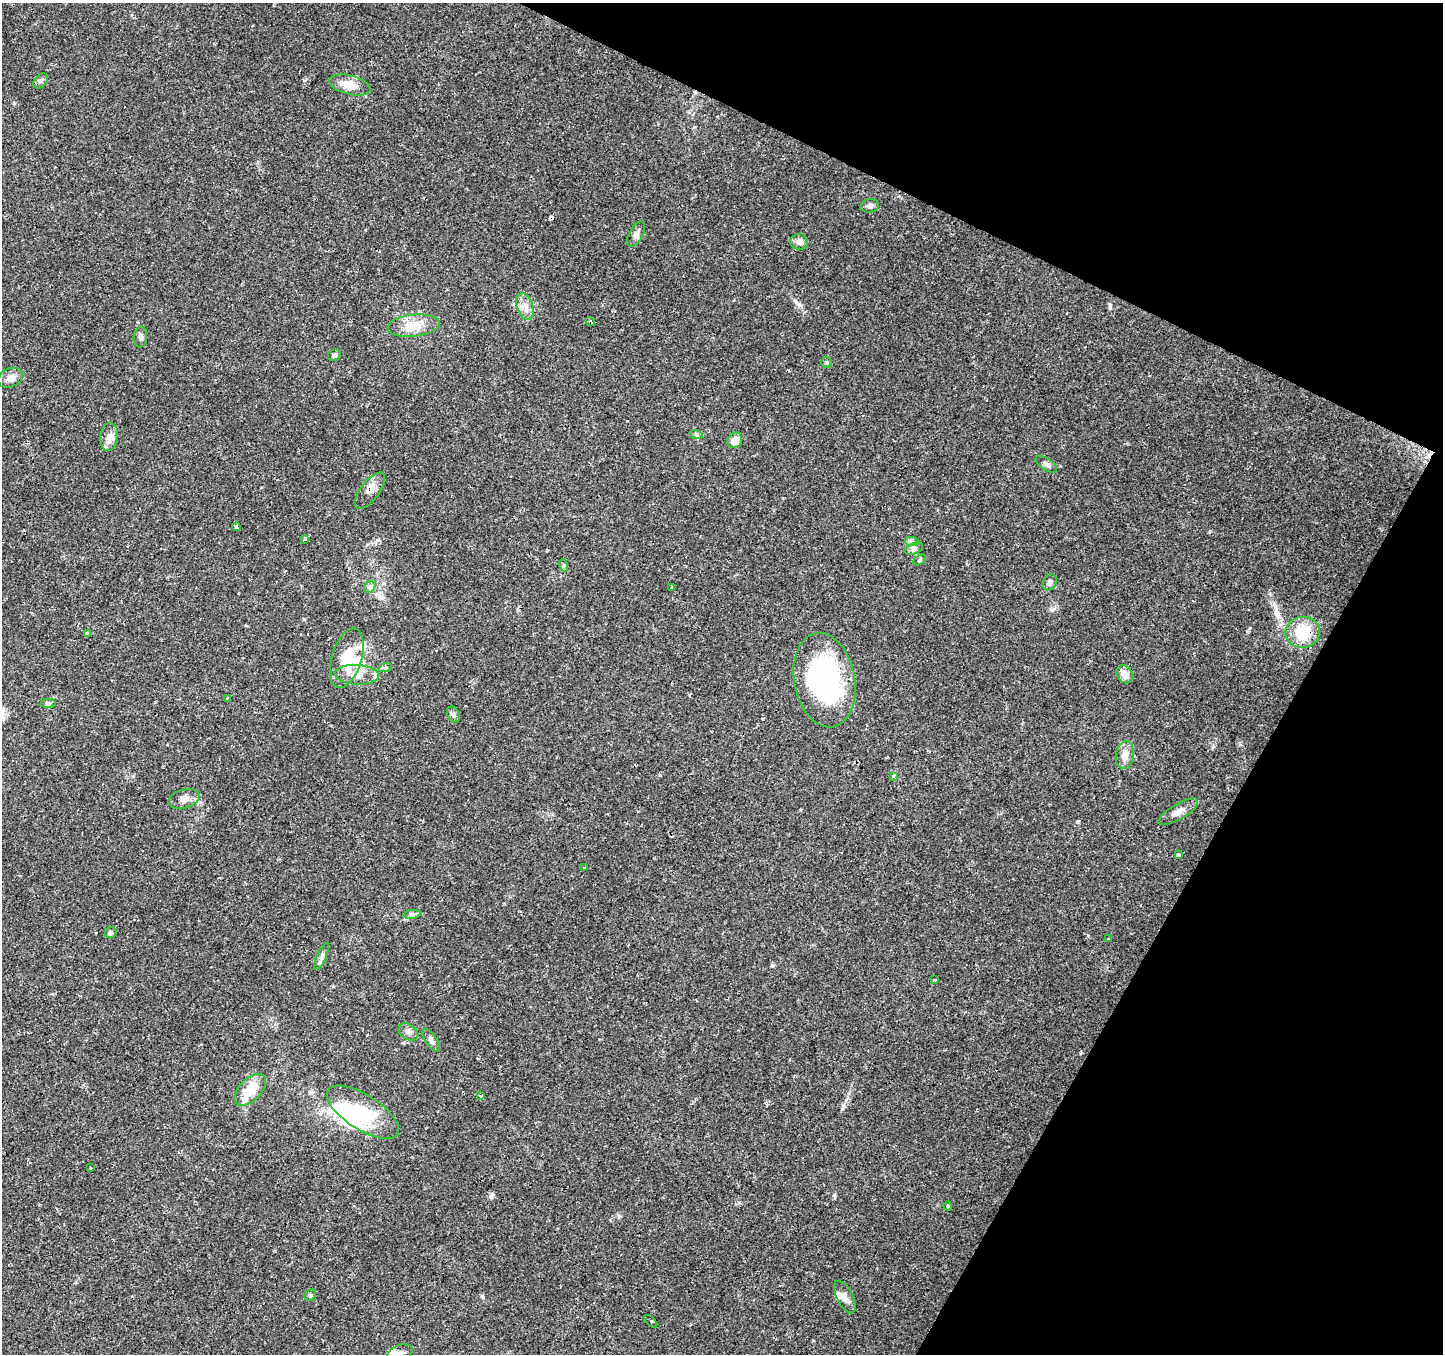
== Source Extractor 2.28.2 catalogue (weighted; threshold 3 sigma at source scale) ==
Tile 8 of 4 x 4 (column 4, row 2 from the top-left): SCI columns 4323-5763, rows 2897-4248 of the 5765 x 5860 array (HDU 1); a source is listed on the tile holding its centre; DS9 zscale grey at full resolution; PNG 1445 x 1356 px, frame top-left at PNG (2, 3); each listed source drawn as its Kron ellipse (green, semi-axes under 4 px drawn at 4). Shown black and unused: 23% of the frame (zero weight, under 2 of 3 exposures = <1% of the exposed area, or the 3 px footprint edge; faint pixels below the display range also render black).
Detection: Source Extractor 2.28.2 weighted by HDU 2 'WHT'; one run over the whole footprint, this tile lists its part. Background 0.0783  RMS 0.006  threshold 0.0268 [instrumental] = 3 sigma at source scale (4.5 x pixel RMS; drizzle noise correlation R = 1.50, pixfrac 1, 0.0396/0.0396 arcsec/px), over >= 5 px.
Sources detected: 75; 3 inside a brighter object's white glare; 9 cosmic-ray / hot-pixel residue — neither listed nor drawn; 5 inside a brighter listed object's ellipse — not listed separately; the other 58 listed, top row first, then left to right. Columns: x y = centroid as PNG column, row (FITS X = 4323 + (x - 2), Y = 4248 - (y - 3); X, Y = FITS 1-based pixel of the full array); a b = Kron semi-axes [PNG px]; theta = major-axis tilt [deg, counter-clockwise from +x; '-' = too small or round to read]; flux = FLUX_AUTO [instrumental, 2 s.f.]
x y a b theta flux
40 81 9 6 49 1.7
350 85 21 9 -14 9.1
870 206 9 6 10 2.1
636 234 14 7 63 2.7
799 242 9 7 -12 3.6
525 306 14 8 -70 4.5
590 322 5 3 - 1.2
413 326 26 11 6 10
140 337 10 7 85 2.2
334 355 7 5 35 1.2
826 362 5 5 - 0.9
10 378 13 9 24 3.9
696 434 7 4 -19 1
109 437 14 9 81 4.3
735 440 8 7 - 5.8
1046 464 12 5 -34 1.9
370 491 22 9 52 5.2
236 527 4 3 - 9.9
305 540 4 3 - 0.82
912 541 7 4 -1 1.6
914 549 9 5 23 2
920 560 7 4 29 1
563 565 6 4 -72 0.91
1050 582 8 6 63 2.1
370 587 6 5 - 1.3
672 587 4 3 - 2.9
1303 632 17 15 9 21
87 634 4 3 - 2.8
347 658 31 15 73 20
385 668 6 4 19 0.9
1125 674 9 7 -57 5
357 675 22 10 -3 7.9
825 680 48 30 -79 97
228 698 3 3 - 1.4
48 703 8 5 0 1.3
453 714 8 6 -61 1.4
1125 755 14 9 82 6.4
894 776 3 3 - 26
184 799 16 9 15 4.3
1178 812 22 7 31 4.6
1178 855 4 3 - 8.7
584 868 3 2 - 0.61
412 914 9 4 8 1.5
111 933 6 5 - 1.4
1108 938 3 2 - 0.65
322 956 15 4 65 2.2
934 980 3 2 - 0.9
408 1032 11 7 -34 2.4
431 1040 13 5 -55 2.2
250 1090 19 11 46 15
481 1096 3 3 - 6
363 1112 41 17 -32 26
90 1168 3 2 - 0.63
948 1206 4 3 - 1.7
310 1295 6 5 - 1
845 1297 18 8 -63 3.5
651 1321 8 3 -45 1.2
400 1353 13 8 20 3.7
Overlapping masked pixels (flux is a lower limit): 4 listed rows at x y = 590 322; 370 491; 1303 632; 825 680
Isophote crosses this tile's border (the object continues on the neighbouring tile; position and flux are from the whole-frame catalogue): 1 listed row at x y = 400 1353
Unlisted compact peaks at least as high as the median listed source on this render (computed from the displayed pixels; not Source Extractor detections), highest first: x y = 799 304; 1110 305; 834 1195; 491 1196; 482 1296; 1213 747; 739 1202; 14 103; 1276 611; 1078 822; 660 775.